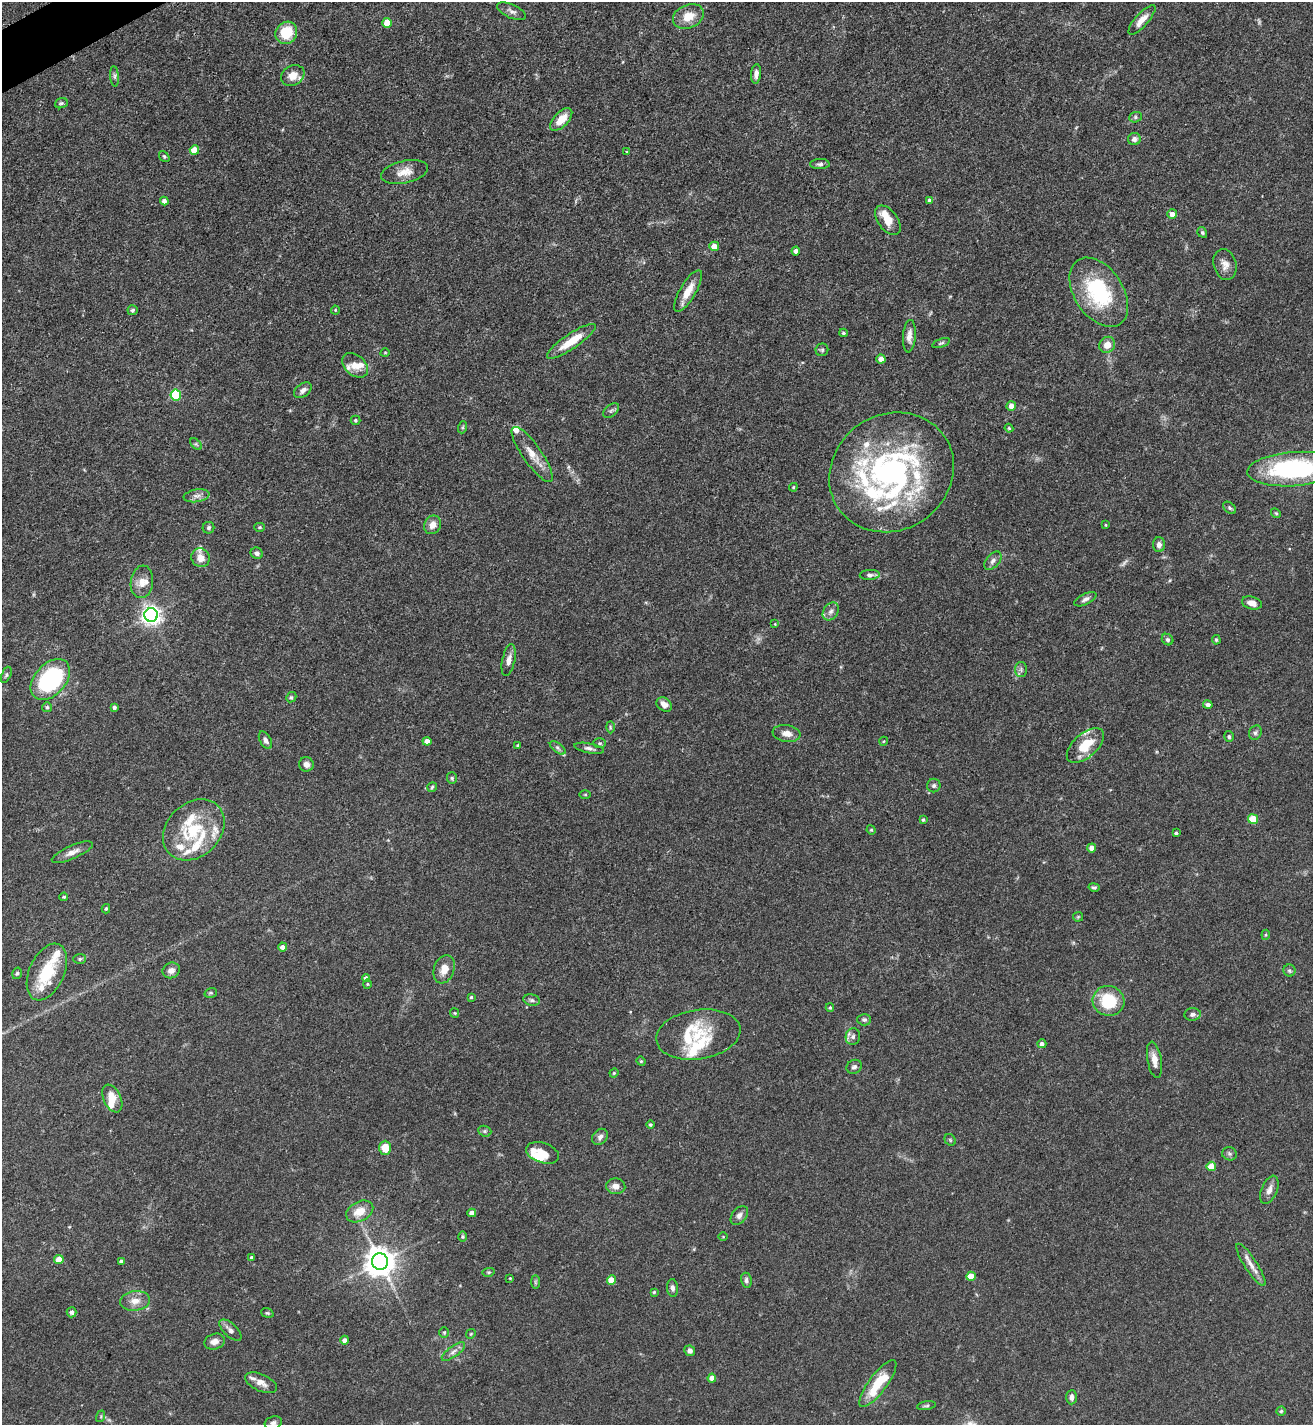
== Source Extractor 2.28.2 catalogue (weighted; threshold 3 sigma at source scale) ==
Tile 11 of 4 x 4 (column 3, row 3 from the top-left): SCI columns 2776-4086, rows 1426-2848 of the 5688 x 5699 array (HDU 1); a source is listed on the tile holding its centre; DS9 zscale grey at full resolution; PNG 1315 x 1427 px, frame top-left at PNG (2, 2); each listed source drawn as its Kron ellipse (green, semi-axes under 4 px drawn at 4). Shown black and unused: <1% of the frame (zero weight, under 3 of 5 exposures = <1% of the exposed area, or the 3 px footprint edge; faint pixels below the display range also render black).
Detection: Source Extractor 2.28.2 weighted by HDU 2 'WHT'; one run over the whole footprint, this tile lists its part. Background 0.0758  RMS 0.004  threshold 0.018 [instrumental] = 3 sigma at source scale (4.5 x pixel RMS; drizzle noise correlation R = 1.50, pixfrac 1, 0.05/0.05 arcsec/px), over >= 5 px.
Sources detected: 215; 2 too faint to see at this stretch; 1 inside a brighter object's white glare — neither listed nor drawn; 33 inside a brighter listed object's ellipse — not listed separately; the other 179 listed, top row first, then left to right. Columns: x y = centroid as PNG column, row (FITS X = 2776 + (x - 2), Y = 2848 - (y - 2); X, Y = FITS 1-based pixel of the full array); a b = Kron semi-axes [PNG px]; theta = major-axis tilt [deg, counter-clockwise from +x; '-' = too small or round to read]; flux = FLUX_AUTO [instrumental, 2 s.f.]
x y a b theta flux
512 11 15 6 -25 1.7
688 16 16 11 24 6.6
1142 20 19 6 48 3.7
387 23 5 5 - 5.8
286 33 11 10 - 12
756 74 10 5 85 1.9
114 76 10 4 -86 1
293 76 12 9 32 4.4
61 103 6 5 - 0.76
1135 117 6 5 - 0.76
561 119 14 7 47 6
1134 139 6 6 - 1.7
194 150 5 4 - 6.9
626 152 4 2 - 0.25
164 157 6 4 -49 0.6
820 164 10 5 1 1.1
404 172 24 11 12 5.1
929 200 4 4 - 0.57
164 201 4 4 - 1.6
1172 214 5 5 - 2.4
888 220 17 9 -53 5.7
1202 232 5 4 - 0.67
714 246 5 4 - 3.7
796 251 4 4 - 1.7
1225 265 16 11 -75 3.2
688 291 23 8 59 6.1
1099 292 38 24 -56 34
133 310 5 5 - 0.65
335 310 4 4 - 0.36
843 333 4 4 - 0.61
909 336 16 6 85 2.7
571 341 29 7 34 9.3
941 343 9 4 20 0.75
1107 345 8 7 - 3.9
822 350 6 6 - 0.77
385 353 5 3 - 0.31
881 359 4 4 - 3
355 365 15 10 -41 3.9
303 390 10 6 37 1.9
176 395 5 5 - 28
1011 406 5 5 - 2.7
611 411 9 5 40 1
355 420 5 4 - 0.61
463 427 6 4 71 0.53
1009 428 4 3 - 0.41
196 444 7 4 -44 0.62
532 454 33 9 -55 5.7
1294 469 46 17 4 56
891 472 64 58 34 110
793 487 4 3 - 0.4
197 496 13 6 9 2
1229 508 7 5 -41 0.79
1276 513 5 4 - 0.52
433 525 10 8 61 2.8
1106 525 3 3 - 0.38
260 527 5 4 - 0.56
208 528 6 6 - 0.86
1159 545 7 6 - 1.6
257 553 6 5 - 1.2
201 558 9 9 - 3.8
993 561 11 6 49 1.6
870 575 10 5 3 1.2
142 582 16 11 83 4.1
1085 599 12 5 27 1.4
1252 603 10 6 -16 3.1
831 611 10 7 57 1.7
151 615 7 7 - 220
775 624 4 3 - 0.33
1168 640 6 5 - 0.78
1216 640 5 3 - 0.49
509 660 16 6 78 2.5
1021 670 7 6 - 1.1
6 675 8 4 67 0.8
50 679 24 15 48 52
291 697 5 4 - 0.63
664 704 8 6 -38 2.9
1208 705 5 4 - 1.2
47 707 5 5 - 0.63
114 707 4 3 - 0.86
610 727 6 4 -89 0.59
787 733 14 8 -9 2.9
1255 733 7 6 - 1
1229 736 5 4 - 0.79
265 740 9 5 -60 1.5
427 741 4 4 - 2.8
884 741 4 3 - 0.3
600 743 6 5 - 0.6
518 745 4 3 - 0.45
1085 746 22 11 41 11
558 748 9 4 -36 1
589 748 15 5 -11 1.4
306 764 7 7 - 1.9
452 778 6 5 - 0.64
934 786 7 6 - 1
432 787 5 4 - 0.58
585 795 6 4 0 0.41
1253 819 5 4 - 11
923 820 4 3 - 0.6
194 830 34 26 44 20
871 830 5 4 - 0.46
1176 833 3 3 - 0.82
1092 848 4 4 - 2.7
72 852 22 6 24 2.9
1094 887 5 4 - 0.74
64 897 4 3 - 0.56
106 909 5 4 - 0.68
1078 917 5 5 - 0.47
1266 935 5 3 - 0.45
282 947 4 4 - 1.7
80 959 6 5 - 0.68
444 969 15 10 70 4.5
171 970 9 7 24 2
1289 971 6 6 - 0.83
47 972 30 17 65 17
17 973 6 4 72 0.61
366 978 4 4 - 1.4
367 984 4 4 - 0.45
211 993 6 5 - 0.62
471 997 3 3 - 0.58
532 1000 8 5 -11 1.1
1109 1001 16 15 - 17
830 1007 4 4 - 0.49
455 1013 5 4 - 0.43
1193 1014 8 6 5 1.4
864 1020 7 6 - 0.93
698 1034 42 24 9 17
853 1037 8 7 - 1.5
1042 1044 4 4 - 1.6
1154 1060 18 7 -80 3.5
641 1061 5 4 - 0.45
854 1067 8 6 32 1.2
614 1073 4 4 - 0.44
112 1098 15 8 -64 5.5
650 1125 4 4 - 0.64
485 1131 7 5 -21 0.75
600 1137 9 7 46 1.5
950 1140 6 5 - 0.56
385 1148 7 6 - 6
542 1153 17 10 -18 4.2
1229 1154 7 6 - 1
1211 1166 4 4 - 8.4
616 1186 9 7 -5 2.5
1269 1190 15 8 68 2.5
360 1211 14 9 28 6
472 1213 4 4 - 3.2
739 1215 11 7 51 1.7
463 1237 5 4 - 0.48
723 1237 4 3 - 0.3
252 1257 3 3 - 0.79
59 1260 5 4 - 6
121 1261 4 3 - 0.74
380 1262 8 8 - 600
1251 1265 25 6 -57 3.6
489 1272 6 4 11 0.51
971 1276 4 4 - 7.6
510 1278 3 3 - 0.36
611 1280 4 4 - 7
746 1280 8 5 -81 1.2
535 1282 7 4 -90 0.66
673 1288 9 5 -85 1.3
654 1292 3 3 - 0.48
135 1301 15 10 7 3.9
72 1312 5 5 - 1.4
267 1313 6 4 -19 0.53
230 1330 13 6 -43 2
444 1332 5 4 - 0.52
471 1334 5 4 - 0.43
345 1340 4 4 - 2.2
214 1342 10 7 19 2.4
453 1351 14 5 36 1.9
690 1351 5 5 - 1.3
712 1378 4 4 - 3.7
261 1383 17 8 -24 3
878 1384 28 9 53 14
1071 1397 7 5 88 1.6
927 1406 10 3 9 0.66
1281 1411 5 4 - 0.59
101 1416 6 3 73 0.43
273 1423 9 6 17 1.2
Isophote crosses this tile's border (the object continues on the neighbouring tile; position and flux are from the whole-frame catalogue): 2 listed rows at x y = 1294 469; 273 1423